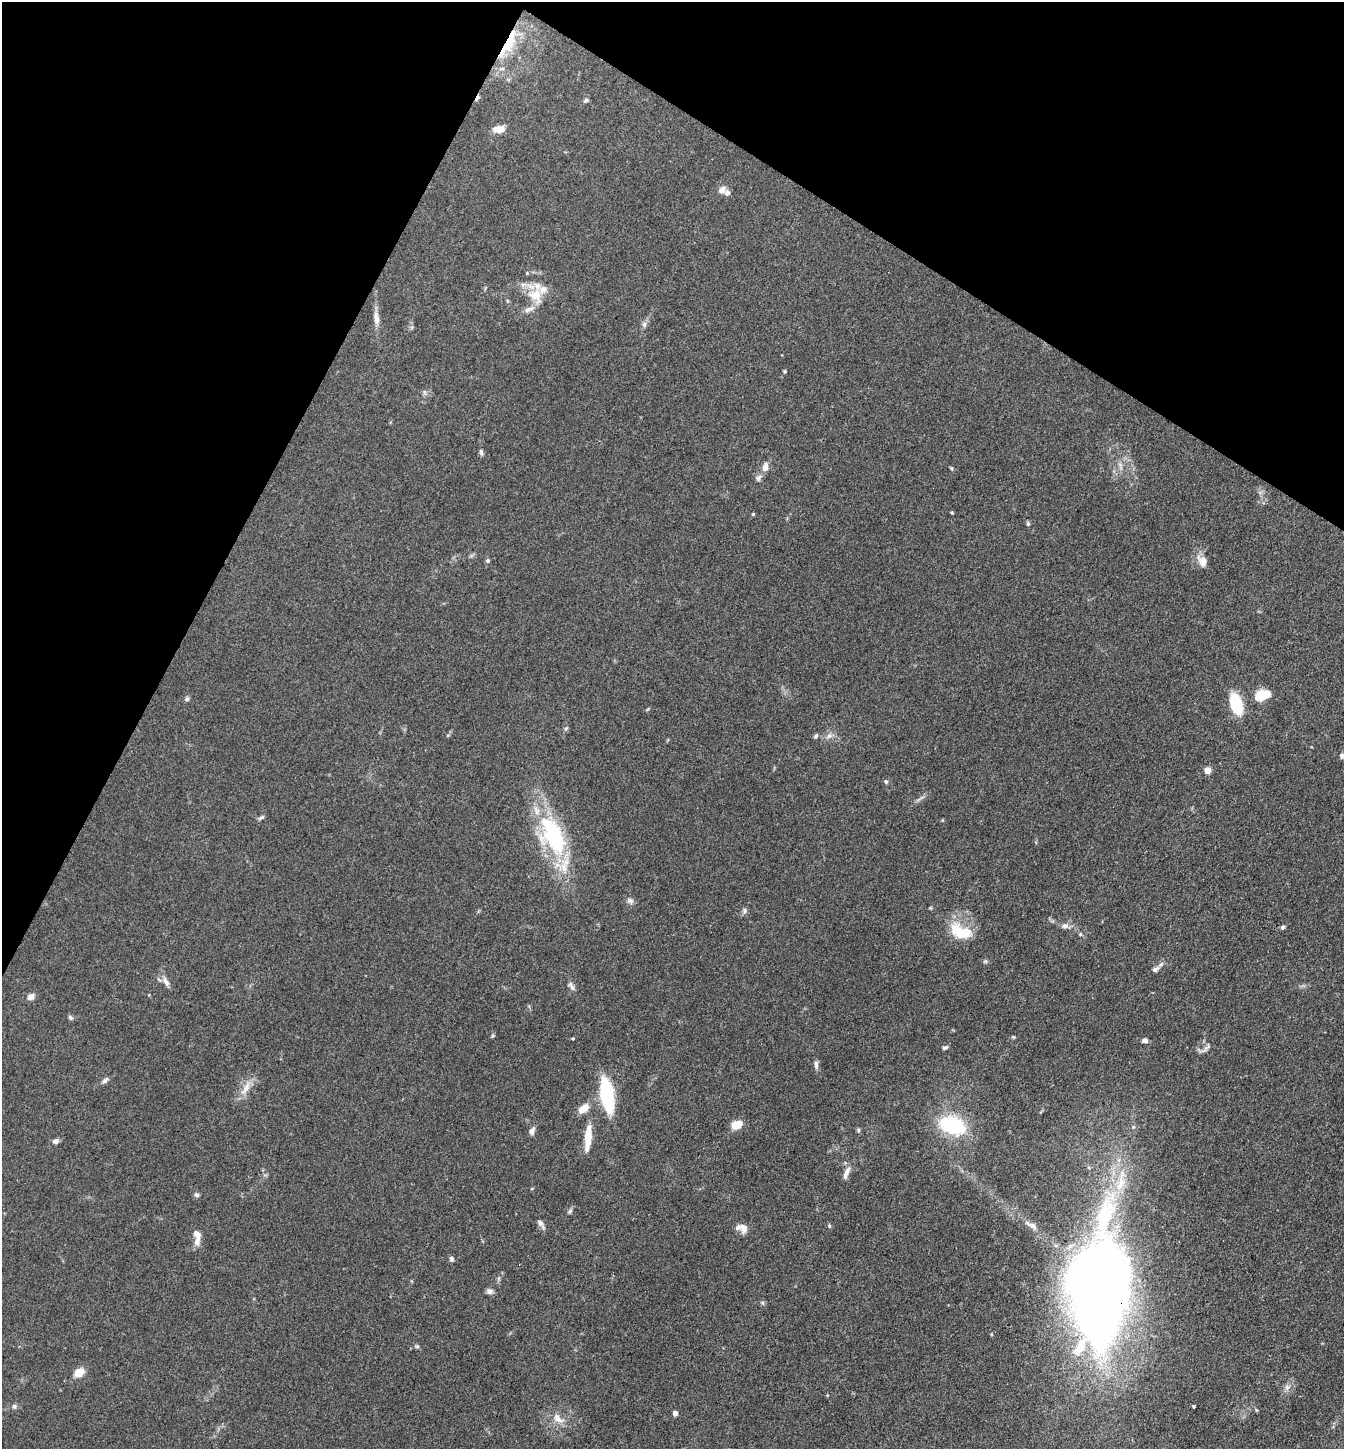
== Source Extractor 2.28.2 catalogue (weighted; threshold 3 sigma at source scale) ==
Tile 2 of 4 x 4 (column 2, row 1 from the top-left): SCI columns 1629-2970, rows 4345-5791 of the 5802 x 5793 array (HDU 1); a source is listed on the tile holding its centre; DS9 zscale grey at full resolution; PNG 1346 x 1451 px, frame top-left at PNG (2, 2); no overlay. Shown black and unused: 24% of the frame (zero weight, under 3 of 4 exposures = <1% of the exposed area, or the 3 px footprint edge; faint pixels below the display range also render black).
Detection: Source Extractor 2.28.2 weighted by HDU 2 'WHT'; one run over the whole footprint, this tile lists its part. Background 0.103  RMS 0.0062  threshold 0.0277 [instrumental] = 3 sigma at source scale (4.5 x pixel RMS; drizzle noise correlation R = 1.50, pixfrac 1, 0.05/0.05 arcsec/px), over >= 5 px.
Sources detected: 88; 3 inside a brighter object's white glare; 1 cosmic-ray / hot-pixel residue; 1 long thin detection or spike segment (spike, bleed or trail) — not listed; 6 inside a brighter listed object's ellipse — not listed separately; the other 77 listed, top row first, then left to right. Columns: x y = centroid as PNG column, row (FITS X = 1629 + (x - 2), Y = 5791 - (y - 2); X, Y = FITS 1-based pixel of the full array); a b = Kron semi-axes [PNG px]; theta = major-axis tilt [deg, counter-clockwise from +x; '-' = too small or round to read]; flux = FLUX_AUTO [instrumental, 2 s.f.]
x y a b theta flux
508 43 37 10 60 25
586 100 6 5 - 1.3
499 129 11 7 3 6.5
722 190 11 9 53 3.9
536 295 23 18 -58 13
376 318 20 7 -85 4.9
644 324 8 6 -77 1.8
784 371 5 4 - 0.76
424 392 7 4 -72 1.1
481 452 8 5 -82 1.5
765 467 10 6 78 4.2
951 468 6 4 -72 0.79
759 478 10 6 50 2.2
952 513 4 3 - 0.68
753 514 4 4 - 0.69
1028 524 7 5 -90 0.94
488 561 6 6 - 1.1
1202 561 17 11 -61 5.8
1262 695 16 9 22 17
187 699 6 5 - 1.4
1236 704 23 12 -73 24
566 728 6 4 20 0.81
448 735 5 3 - 0.64
816 736 7 4 53 1.2
829 736 9 7 26 2.6
1342 756 7 6 - 2.4
1207 770 5 4 - 12
886 782 6 5 - 1.1
261 817 9 5 28 1.3
553 836 56 29 -65 68
630 901 10 7 -31 2
745 911 8 6 -75 1.5
1065 926 9 7 7 2.7
1282 927 5 5 - 1.2
960 932 32 18 -24 20
1080 934 5 5 - 0.82
1155 969 10 7 26 2.4
166 982 13 6 -62 3.4
571 986 13 6 -58 2.3
31 997 9 7 38 3.1
71 1018 7 5 -46 1.3
1013 1037 5 4 - 0.67
573 1039 4 3 - 0.56
1145 1040 5 5 - 2.9
945 1047 7 5 22 1.2
1206 1048 19 5 46 2.3
816 1065 11 5 -89 2
105 1080 10 5 42 1.7
246 1088 23 8 60 6.8
607 1095 40 14 -80 35
583 1108 15 8 38 6.5
736 1125 9 6 22 15
952 1125 25 16 -20 48
858 1130 5 5 - 0.92
532 1131 10 6 68 2.7
588 1138 31 8 85 13
56 1141 7 5 11 2.2
846 1173 19 6 69 3.9
1122 1182 14 11 -46 8.4
197 1195 6 6 - 1.3
570 1211 6 5 - 1.2
540 1223 12 6 -55 2.2
829 1226 5 4 - 0.88
743 1228 12 8 -70 4
197 1241 13 7 77 4.3
451 1259 7 5 -68 1.5
1096 1286 114 58 88 450
490 1291 8 7 - 2.4
763 1303 6 4 -71 0.89
991 1334 5 3 - 0.51
417 1346 7 5 -20 1
79 1372 9 7 31 9.3
1287 1387 8 7 - 2.3
14 1406 6 6 - 1.5
1194 1407 3 3 - 1.1
675 1413 4 4 - 4.6
558 1418 19 9 -38 6.3
Overlapping masked pixels (flux is a lower limit): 2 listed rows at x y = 508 43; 1096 1286
Isophote crosses this tile's border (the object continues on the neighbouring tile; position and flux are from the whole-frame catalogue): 1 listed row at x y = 1342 756